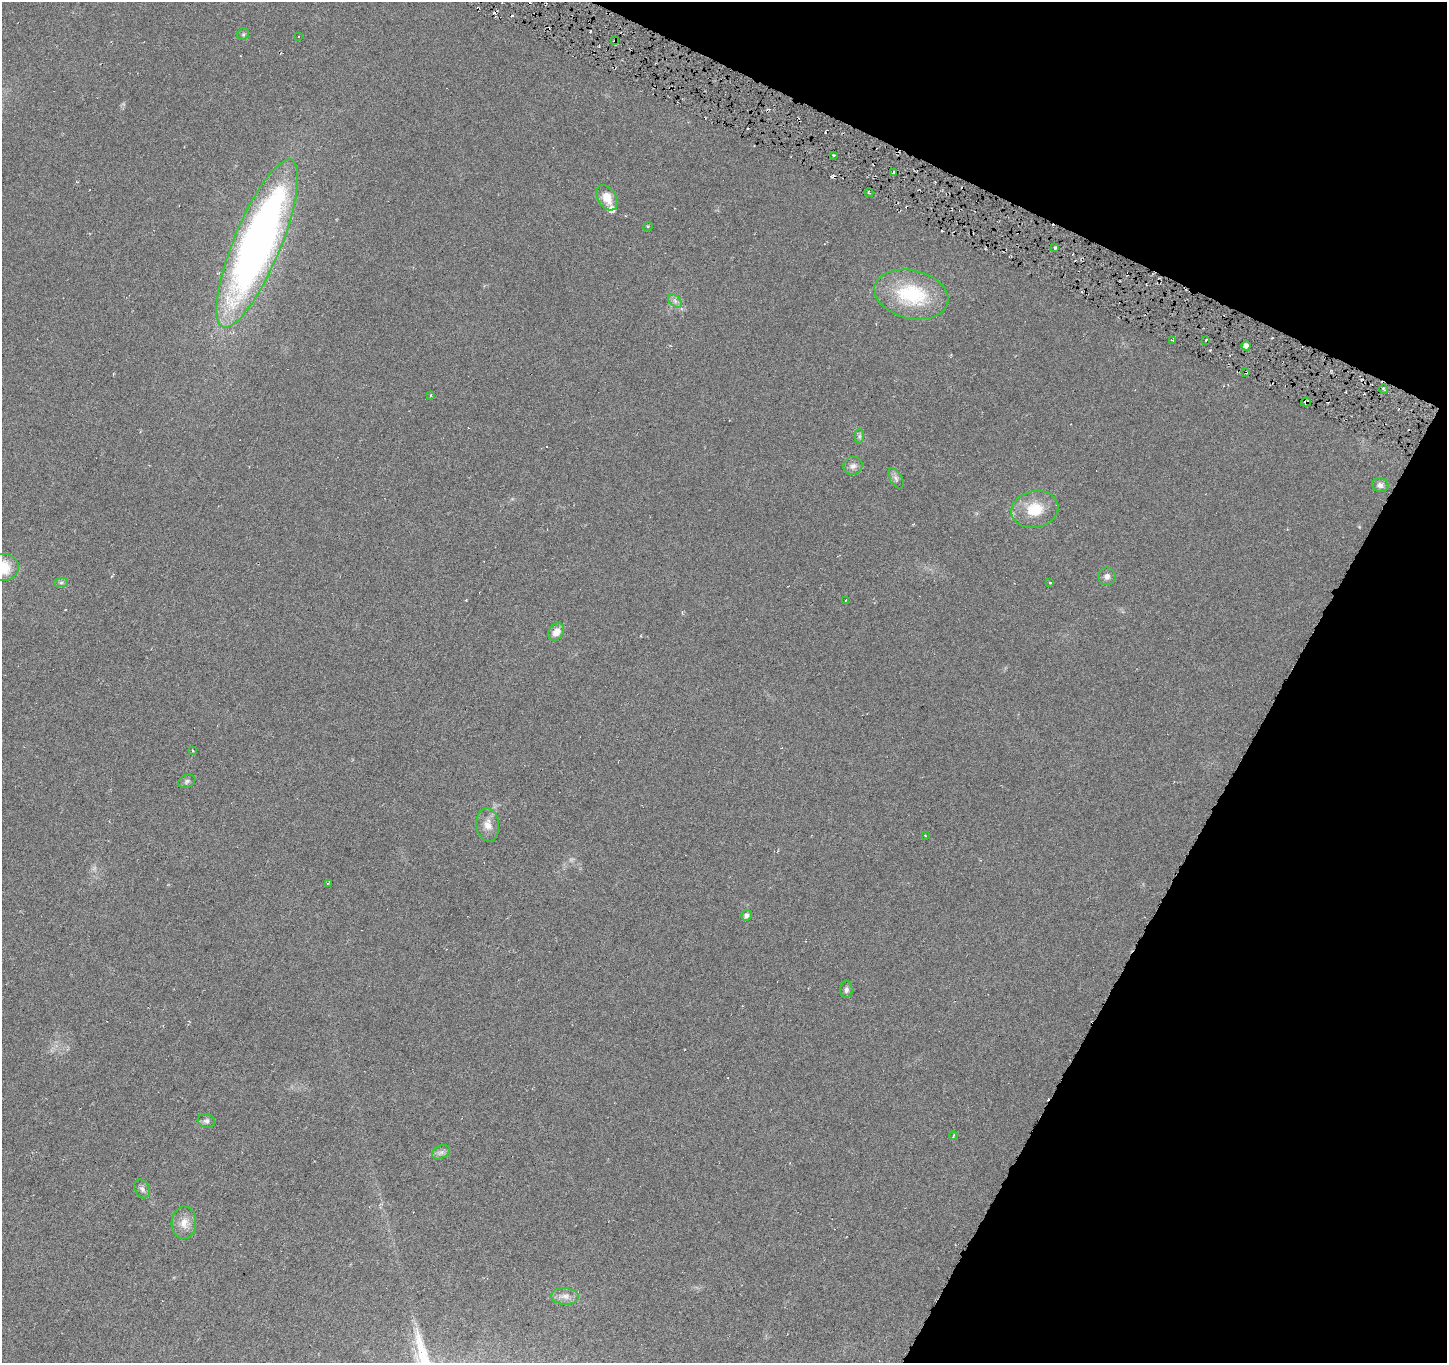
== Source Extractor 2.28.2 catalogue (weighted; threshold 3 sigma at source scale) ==
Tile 8 of 4 x 4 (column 4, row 2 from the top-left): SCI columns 4336-5780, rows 2920-4280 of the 5784 x 5904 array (HDU 1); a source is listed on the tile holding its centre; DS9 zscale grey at full resolution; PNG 1449 x 1365 px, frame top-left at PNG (2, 2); each listed source drawn as its Kron ellipse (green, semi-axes under 4 px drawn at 4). Shown black and unused: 22% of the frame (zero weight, under 3 of 6 exposures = <1% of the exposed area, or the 3 px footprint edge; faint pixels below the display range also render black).
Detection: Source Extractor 2.28.2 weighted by HDU 2 'WHT'; one run over the whole footprint, this tile lists its part. Background 0.0253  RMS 0.0052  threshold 0.0211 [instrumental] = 3 sigma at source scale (4.09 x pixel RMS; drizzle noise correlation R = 1.36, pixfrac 0.8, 0.0396/0.0396 arcsec/px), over >= 5 px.
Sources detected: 51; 7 cosmic-ray / hot-pixel residue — neither listed nor drawn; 1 inside a brighter listed object's ellipse — not listed separately; the other 43 listed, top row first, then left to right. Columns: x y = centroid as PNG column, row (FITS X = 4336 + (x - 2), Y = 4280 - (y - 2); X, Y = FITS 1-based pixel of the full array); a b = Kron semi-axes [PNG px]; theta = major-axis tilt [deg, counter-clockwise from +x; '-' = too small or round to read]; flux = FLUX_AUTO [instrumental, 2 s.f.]
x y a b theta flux
243 34 6 5 - 0.75
298 36 3 2 - 0.5
615 40 4 3 - 0.48
833 155 3 2 - 0.78
893 172 3 2 - 0.56
869 193 4 2 - 0.57
607 198 14 9 -59 6.3
648 226 5 3 - 0.5
257 243 90 23 67 300
1055 247 3 3 - 6.9
911 294 37 24 -13 36
675 301 8 5 -46 1.5
1172 340 3 2 - 0.43
1206 340 4 2 - 0.6
1246 346 4 4 - 2.8
1246 372 2 2 - 0.63
1384 389 5 3 - 0.6
431 395 3 3 - 0.58
1306 402 5 3 - 1
859 436 7 4 89 0.98
853 466 10 9 - 2.2
896 478 11 6 -58 1.6
1380 485 8 7 - 1.9
1035 509 24 18 12 14
2 568 16 14 0 15
1107 576 9 8 - 2
61 583 7 4 1 1
1050 583 3 3 - 0.48
846 600 4 3 - 0.62
556 632 9 7 53 4.1
193 751 4 3 - 0.42
187 781 9 6 22 1.1
488 825 17 11 -83 4.7
925 835 3 2 - 0.32
328 883 4 2 - 0.38
746 915 5 5 - 1.8
846 990 8 6 88 1.3
206 1121 8 7 - 1.5
953 1136 4 2 - 0.43
441 1152 9 6 29 1.8
142 1189 10 7 -60 1.8
184 1223 16 12 87 5.1
565 1296 14 8 -4 3.2
Overlapping masked pixels (flux is a lower limit): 3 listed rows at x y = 615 40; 1246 372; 1306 402
Isophote crosses this tile's border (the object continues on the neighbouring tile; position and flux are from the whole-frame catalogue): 1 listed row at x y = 2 568